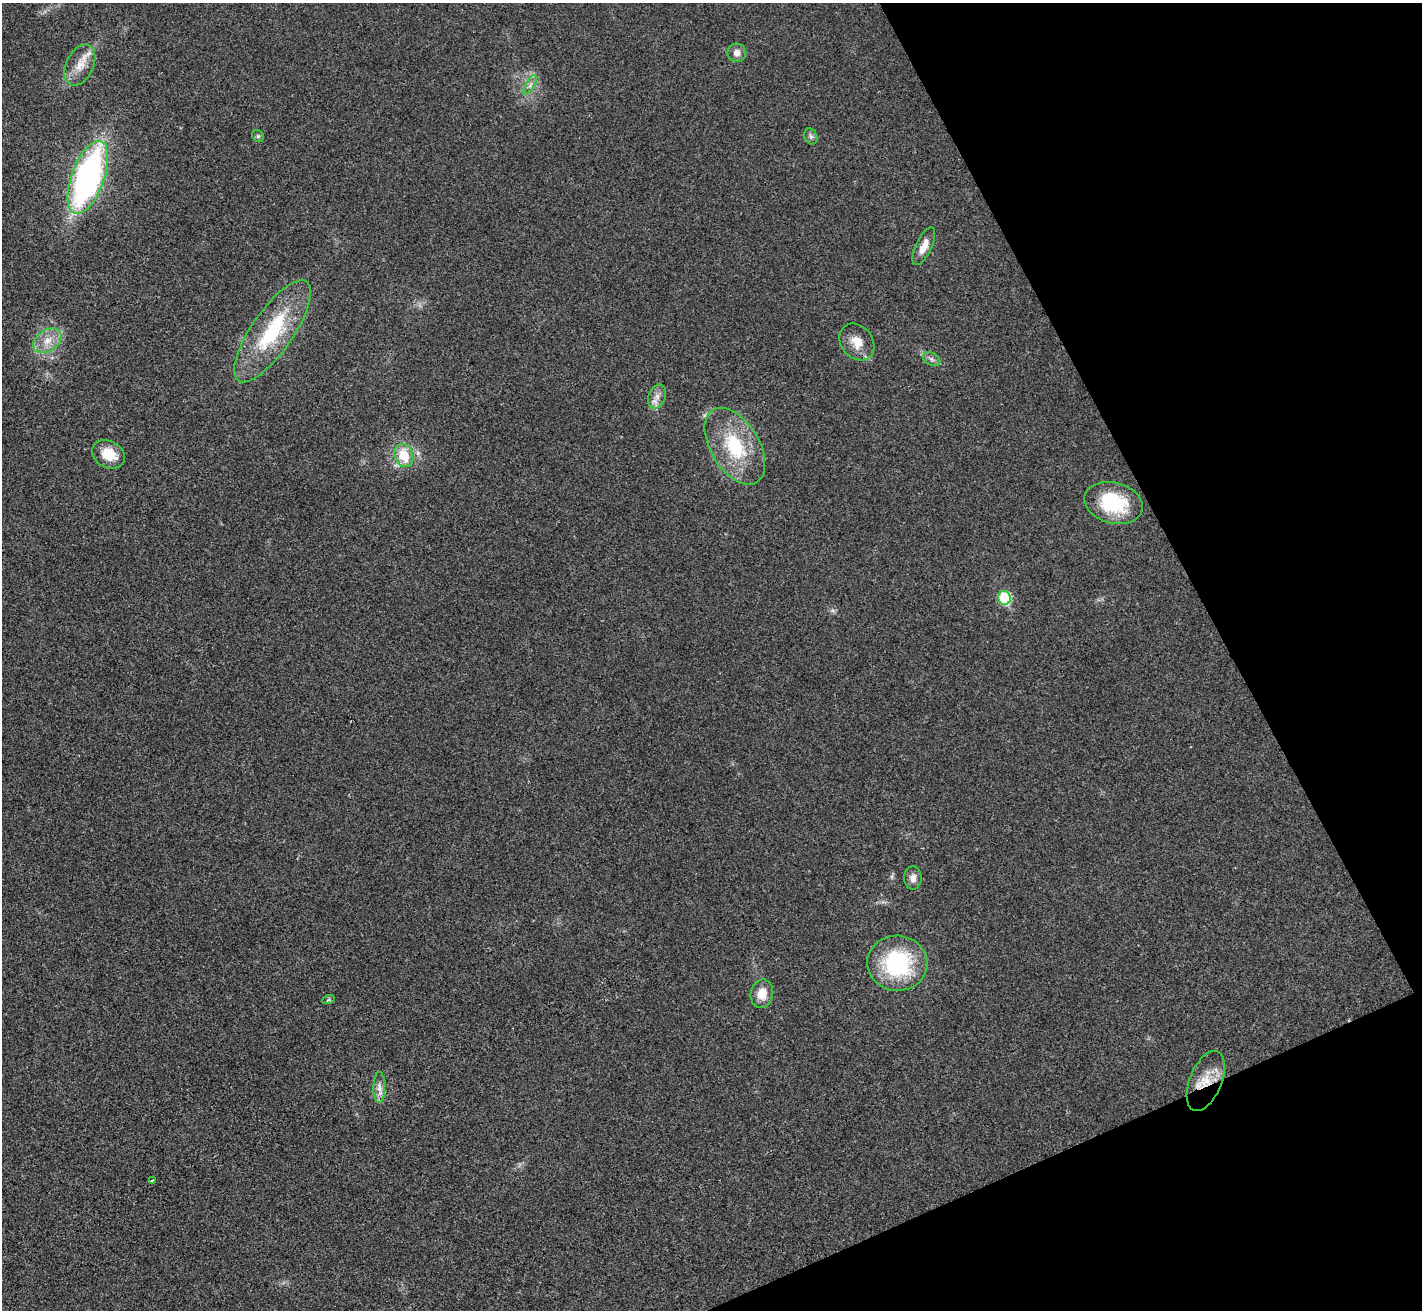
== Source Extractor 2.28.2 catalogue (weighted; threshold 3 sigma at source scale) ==
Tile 12 of 4 x 4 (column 4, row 3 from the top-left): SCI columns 4268-5687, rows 1598-2905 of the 5689 x 5677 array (HDU 1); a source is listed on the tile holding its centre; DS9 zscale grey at full resolution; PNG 1424 x 1312 px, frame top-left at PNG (2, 3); each listed source drawn as its Kron ellipse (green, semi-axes under 4 px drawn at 4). Shown black and unused: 21% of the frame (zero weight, under 3 of 4 exposures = <1% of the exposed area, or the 3 px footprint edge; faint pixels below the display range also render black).
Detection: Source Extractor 2.28.2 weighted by HDU 2 'WHT'; one run over the whole footprint, this tile lists its part. Background 0.0208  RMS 0.0055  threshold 0.0248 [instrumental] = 3 sigma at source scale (4.5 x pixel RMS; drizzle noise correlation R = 1.50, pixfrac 1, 0.05/0.05 arcsec/px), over >= 5 px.
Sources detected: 25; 1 inside a brighter listed object's ellipse — not listed separately; the other 24 listed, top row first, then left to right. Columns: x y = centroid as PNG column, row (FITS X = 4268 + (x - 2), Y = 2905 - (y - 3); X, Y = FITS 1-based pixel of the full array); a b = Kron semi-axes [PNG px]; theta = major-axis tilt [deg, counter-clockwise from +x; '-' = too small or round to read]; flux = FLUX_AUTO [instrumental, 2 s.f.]
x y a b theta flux
737 53 9 9 - 4.1
80 65 22 13 65 9
530 85 11 3 61 1.7
258 136 6 5 - 1
811 136 8 6 -69 1.5
88 177 38 16 70 170
924 246 20 8 65 5.8
272 331 60 21 55 48
47 341 15 10 35 7.6
857 342 20 15 -52 9.1
931 359 9 6 -27 1.9
657 396 12 8 68 4
735 446 42 24 -59 36
109 454 17 13 -29 12
404 456 12 9 -71 15
1113 503 30 20 -15 33
1004 598 7 6 - 39
913 878 11 8 -89 3.4
897 963 30 27 -5 54
762 994 14 11 77 8.5
328 1000 6 4 19 0.74
1206 1081 32 16 68 14
379 1087 15 6 89 3.6
152 1180 3 2 - 0.74
Overlapping masked pixels (flux is a lower limit): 1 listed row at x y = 1206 1081